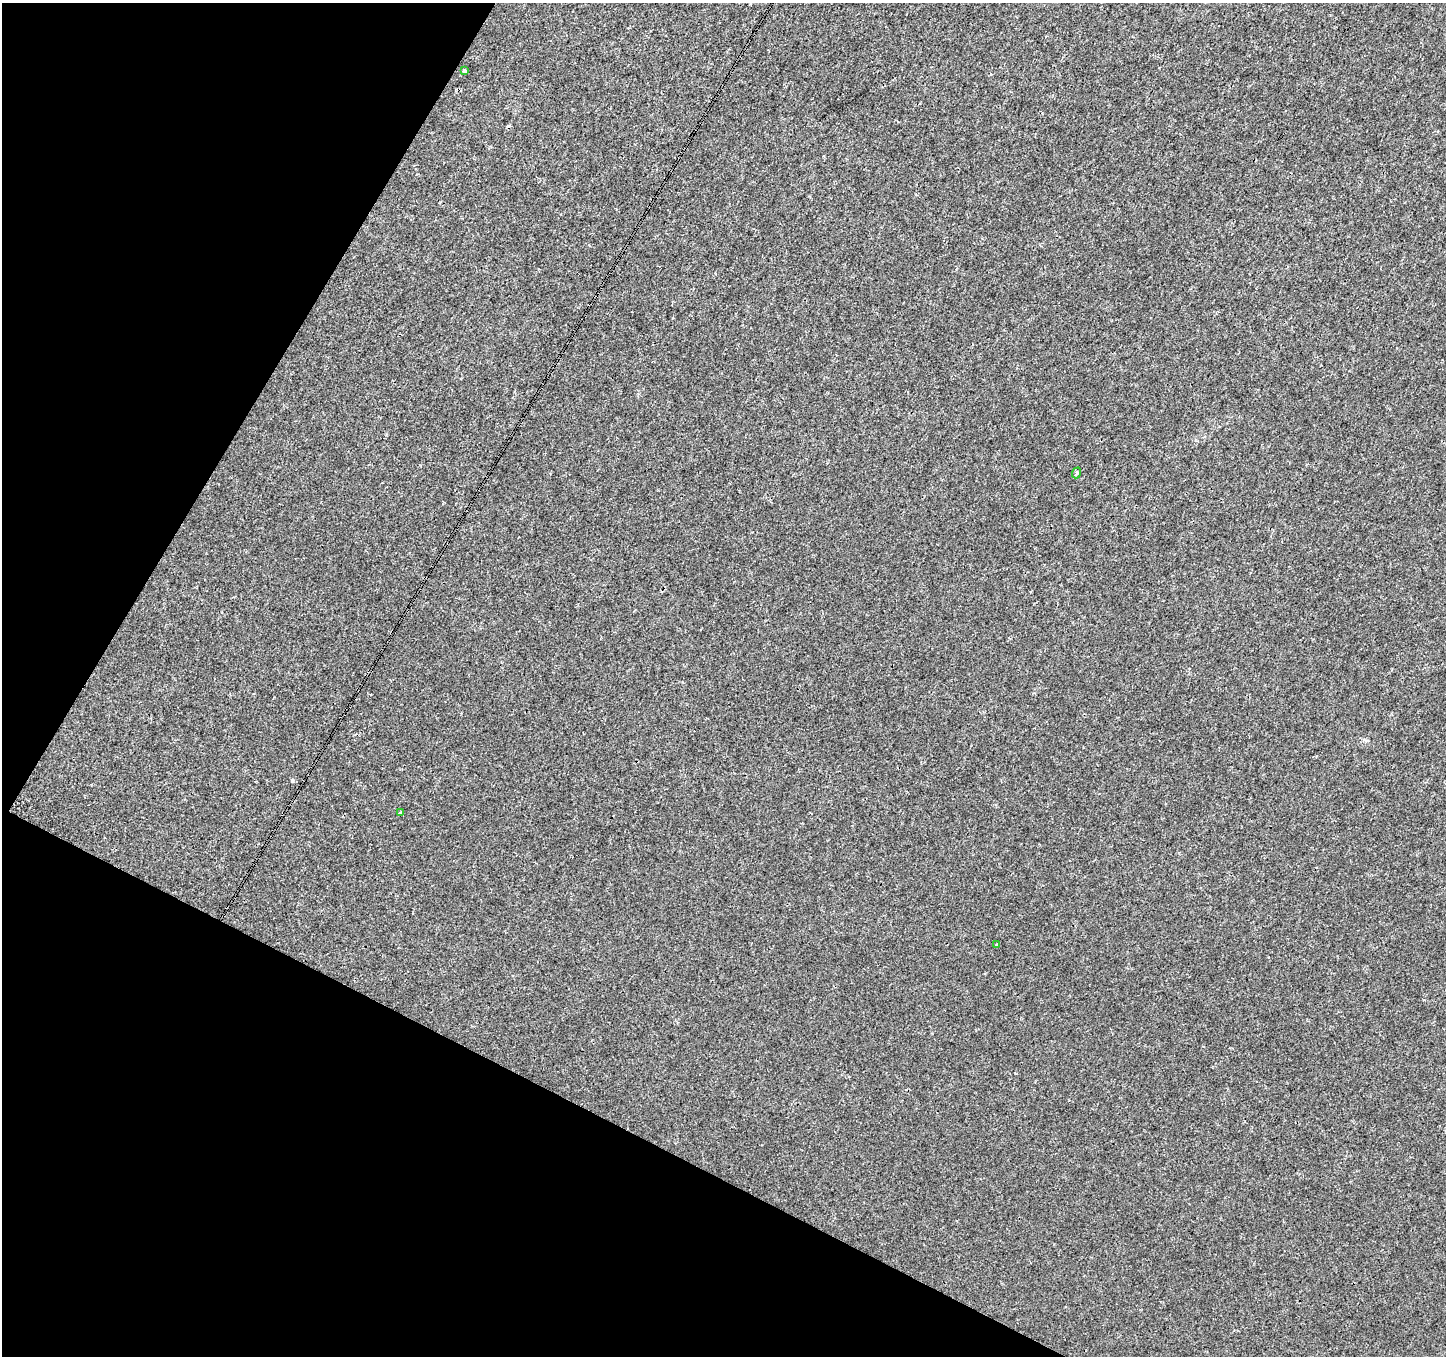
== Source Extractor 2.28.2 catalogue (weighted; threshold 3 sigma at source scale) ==
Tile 9 of 4 x 4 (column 1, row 3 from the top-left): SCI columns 1-1444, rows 1551-2904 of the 5783 x 5876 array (HDU 1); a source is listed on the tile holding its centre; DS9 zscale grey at full resolution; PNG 1448 x 1358 px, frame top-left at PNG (2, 3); each listed source drawn as its Kron ellipse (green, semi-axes under 4 px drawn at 4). Shown black and unused: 25% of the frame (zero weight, under 3 of 4 exposures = <1% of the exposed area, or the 3 px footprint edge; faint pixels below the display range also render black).
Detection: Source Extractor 2.28.2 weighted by HDU 2 'WHT'; one run over the whole footprint, this tile lists its part. Background 4.16e-04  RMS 0.0018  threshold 0.00801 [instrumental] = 3 sigma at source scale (4.5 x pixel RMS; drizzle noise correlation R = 1.50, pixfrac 1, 0.0396/0.0396 arcsec/px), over >= 5 px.
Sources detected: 4; all 4 listed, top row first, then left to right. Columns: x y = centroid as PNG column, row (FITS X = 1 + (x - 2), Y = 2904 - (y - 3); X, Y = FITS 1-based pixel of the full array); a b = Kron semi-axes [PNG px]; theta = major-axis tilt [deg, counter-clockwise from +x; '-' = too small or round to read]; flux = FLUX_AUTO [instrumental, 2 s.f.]
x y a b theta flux
464 71 4 3 - 0.66
1077 473 5 3 - 0.27
400 813 3 3 - 0.21
997 944 3 2 - 0.19